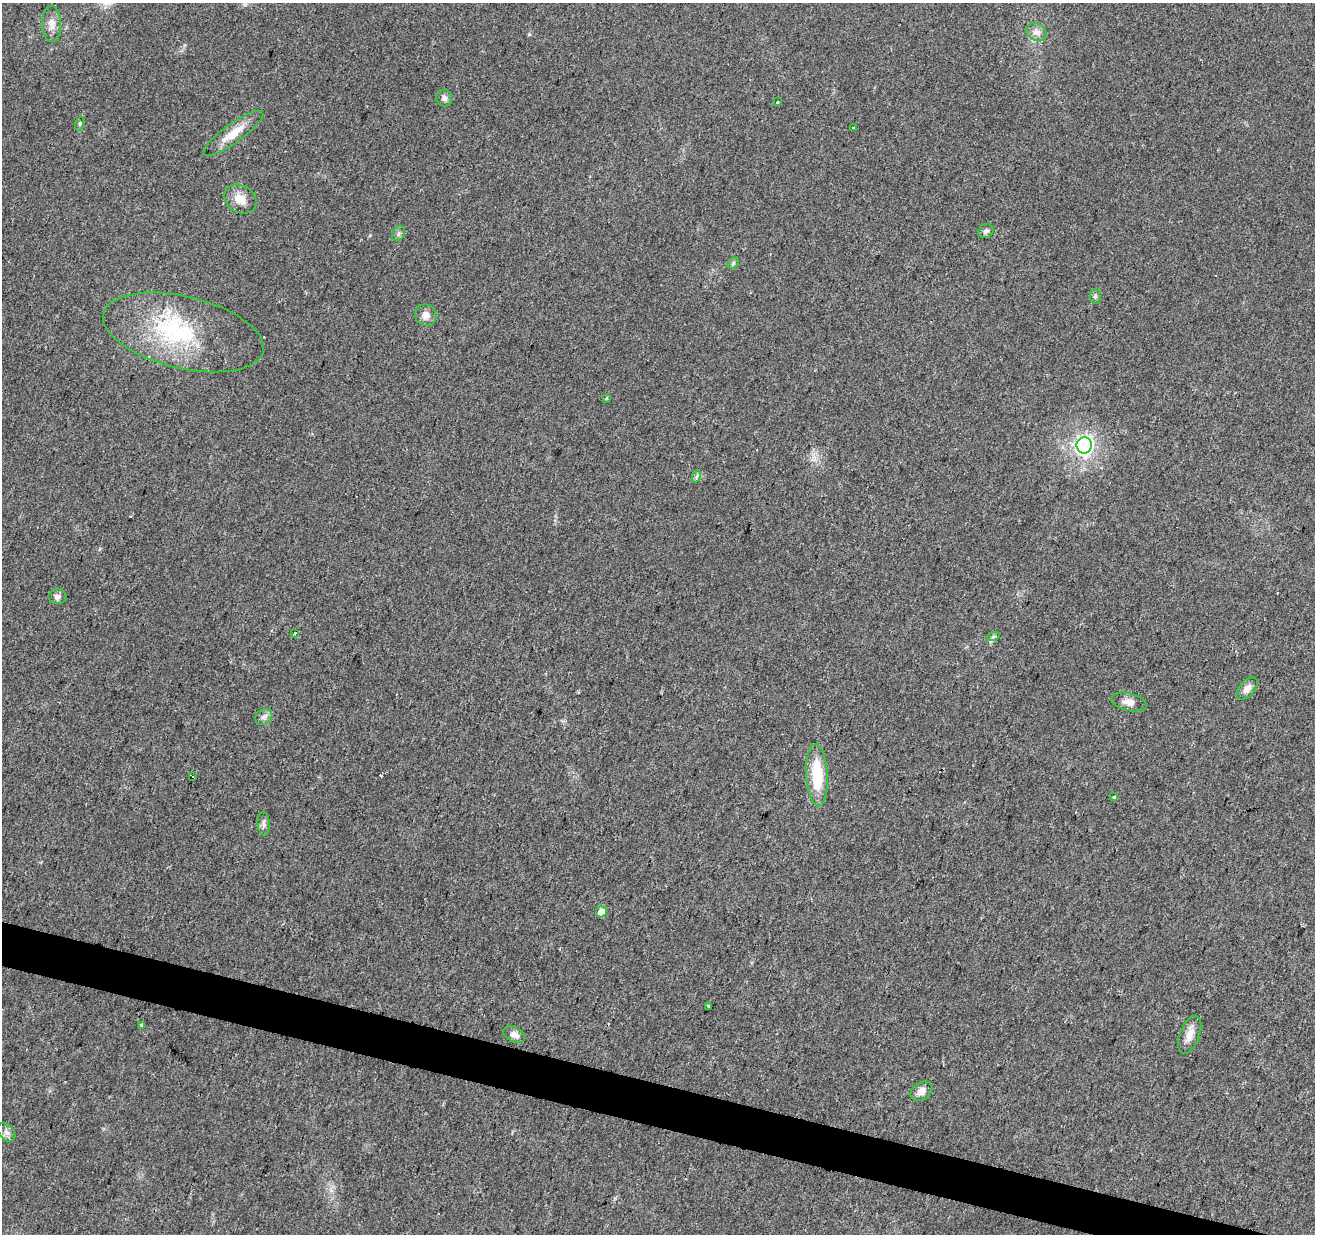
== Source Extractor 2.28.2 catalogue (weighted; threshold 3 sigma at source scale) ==
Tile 6 of 4 x 4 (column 2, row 2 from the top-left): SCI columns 1316-2628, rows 2744-3975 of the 5253 x 5423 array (HDU 1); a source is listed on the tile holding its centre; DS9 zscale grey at full resolution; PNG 1317 x 1236 px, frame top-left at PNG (2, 3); each listed source drawn as its Kron ellipse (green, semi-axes under 4 px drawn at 4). Shown black and unused: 3% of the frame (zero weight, under 2 of 3 exposures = <1% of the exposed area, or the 3 px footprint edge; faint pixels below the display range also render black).
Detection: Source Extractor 2.28.2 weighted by HDU 2 'WHT'; one run over the whole footprint, this tile lists its part. Background 0.0431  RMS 0.0057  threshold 0.0255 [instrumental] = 3 sigma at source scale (4.5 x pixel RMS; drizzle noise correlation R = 1.50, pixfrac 1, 0.0396/0.0396 arcsec/px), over >= 5 px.
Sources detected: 34; all 34 listed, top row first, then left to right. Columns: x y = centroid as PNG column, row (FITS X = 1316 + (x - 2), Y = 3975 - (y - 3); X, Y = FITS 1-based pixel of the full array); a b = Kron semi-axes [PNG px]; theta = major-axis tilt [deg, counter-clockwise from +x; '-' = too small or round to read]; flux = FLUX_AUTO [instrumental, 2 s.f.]
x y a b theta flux
52 24 18 9 -89 4.8
1036 32 11 8 -34 3.1
444 98 8 8 - 2.2
778 102 3 3 - 2.6
80 124 7 4 71 0.87
853 128 3 2 - 1.1
233 133 36 9 36 11
240 199 17 13 -28 7.7
986 231 8 6 25 1.7
398 233 8 6 57 1.5
733 263 6 4 45 0.93
1095 296 7 5 -89 1.2
426 315 11 10 - 4
183 332 82 36 -13 69
606 398 3 3 - 0.88
1084 445 8 7 - 140
697 476 7 4 70 1
57 597 9 7 -2 2.1
295 633 3 3 - 1.4
993 637 7 4 19 0.95
1247 688 13 7 48 3.5
1129 702 18 9 -13 4.3
264 717 9 7 34 2.3
817 775 31 10 -87 24
193 777 3 2 - 0.95
1113 797 3 3 - 0.76
264 824 12 6 -86 2.1
601 912 6 5 - 5.9
708 1006 3 3 - 2.2
141 1025 3 3 - 1.5
514 1035 12 7 -27 3
1190 1035 20 10 69 5.8
921 1091 12 8 34 4.2
6 1132 11 7 -51 2.3